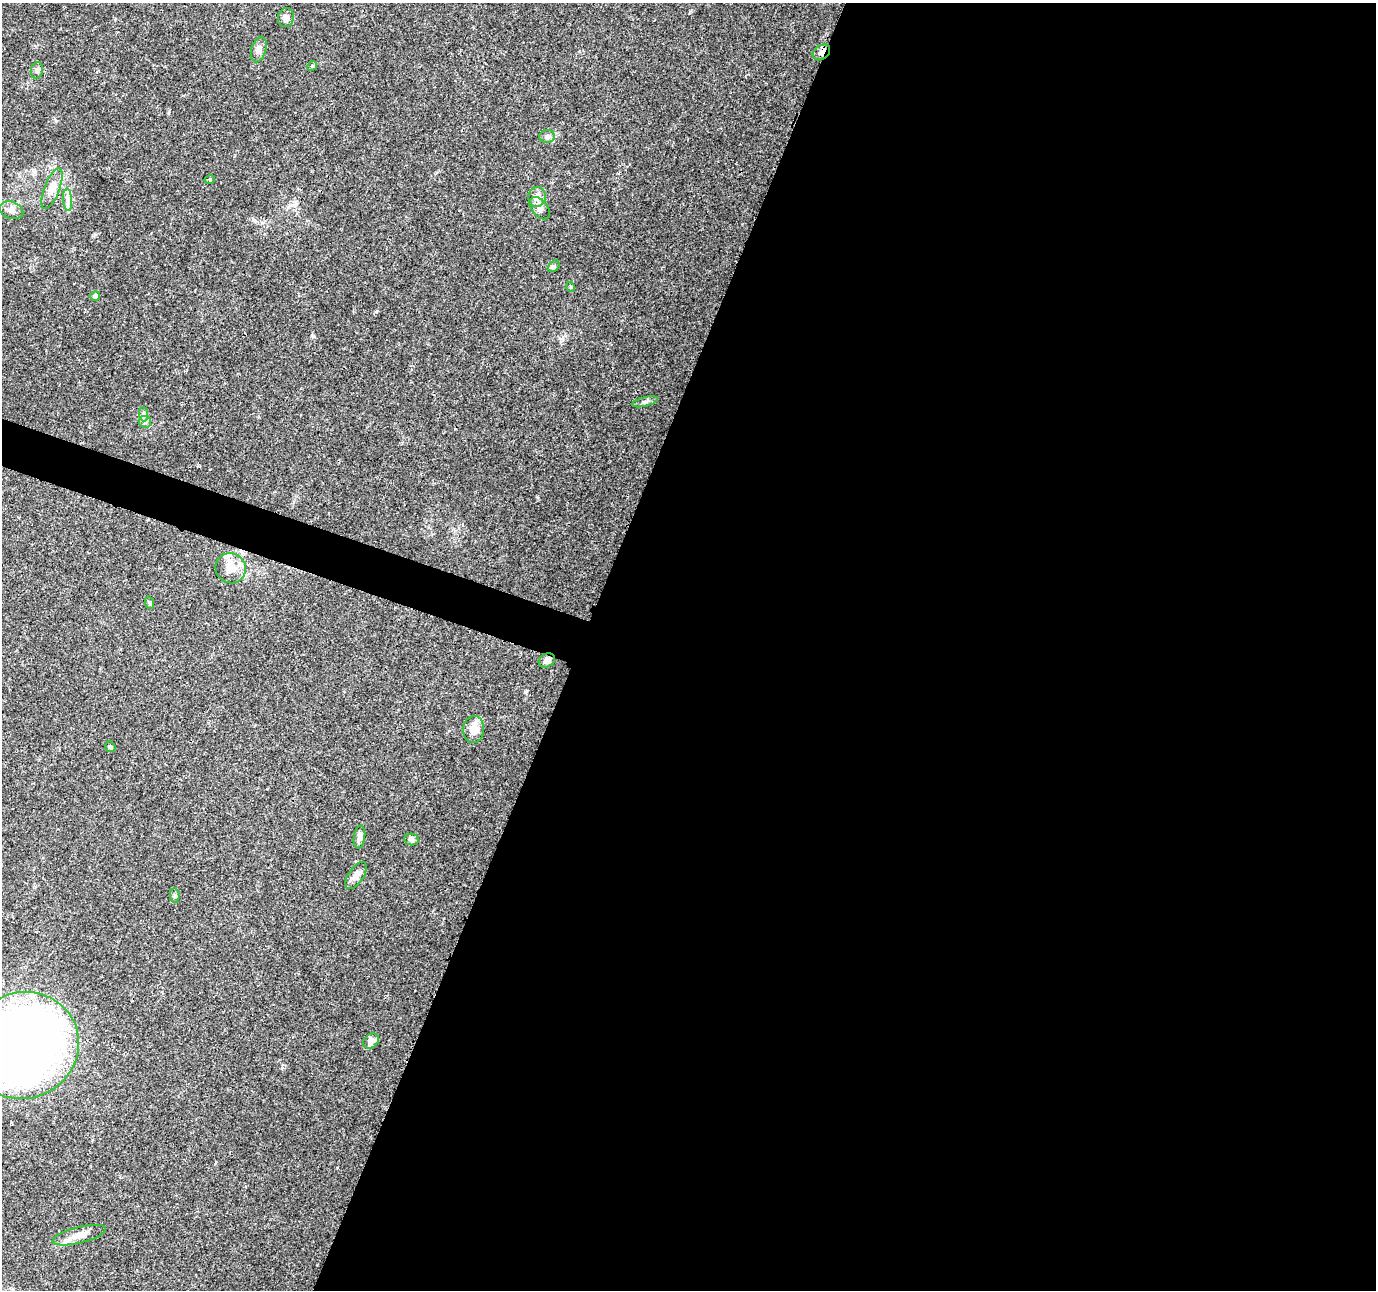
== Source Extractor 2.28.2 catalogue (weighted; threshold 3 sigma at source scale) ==
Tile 12 of 4 x 4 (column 4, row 3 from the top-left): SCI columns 4127-5500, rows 1505-2792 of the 5511 x 5649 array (HDU 1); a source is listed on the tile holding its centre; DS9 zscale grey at full resolution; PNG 1378 x 1292 px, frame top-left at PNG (2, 3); each listed source drawn as its Kron ellipse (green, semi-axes under 4 px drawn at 4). Shown black and unused: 60% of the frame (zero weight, under 3 of 4 exposures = <1% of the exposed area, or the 3 px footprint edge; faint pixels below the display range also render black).
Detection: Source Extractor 2.28.2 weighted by HDU 2 'WHT'; one run over the whole footprint, this tile lists its part. Background 0.0373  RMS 0.0036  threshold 0.0161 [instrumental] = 3 sigma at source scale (4.5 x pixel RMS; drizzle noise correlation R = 1.50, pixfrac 1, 0.0396/0.0396 arcsec/px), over >= 5 px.
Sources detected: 32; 2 inside a brighter listed object's ellipse — not listed separately; the other 30 listed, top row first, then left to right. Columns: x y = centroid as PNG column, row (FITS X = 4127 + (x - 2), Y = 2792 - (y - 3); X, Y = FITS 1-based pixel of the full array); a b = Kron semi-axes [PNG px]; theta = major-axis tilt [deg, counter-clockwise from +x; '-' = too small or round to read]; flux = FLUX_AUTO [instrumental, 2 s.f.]
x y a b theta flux
286 18 10 8 75 1.5
259 49 13 7 74 1.6
821 52 9 7 36 1.6
312 66 5 4 - 0.4
37 70 8 6 76 0.92
547 137 8 6 1 1.2
210 179 5 3 - 0.4
52 189 21 7 69 3.1
537 197 10 9 - 2.6
68 200 11 4 -86 1.5
540 208 13 8 -51 1.8
11 210 12 8 -19 1.8
554 266 6 5 - 0.6
571 287 5 3 - 0.33
95 296 5 4 - 1.6
645 402 13 4 14 1.1
144 414 7 4 -89 0.81
145 422 6 6 - 0.83
231 568 15 15 - 4.5
150 603 6 4 -71 0.46
547 660 8 6 29 2
474 729 13 10 87 3.6
110 747 6 4 -44 0.48
359 837 11 5 81 1.6
412 839 7 6 - 1
356 876 15 7 56 2.4
175 896 7 4 -83 0.59
371 1041 8 7 - 2.9
23 1045 56 53 22 370
79 1235 27 8 14 4.3
Overlapping masked pixels (flux is a lower limit): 2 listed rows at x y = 821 52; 547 660
Isophote crosses this tile's border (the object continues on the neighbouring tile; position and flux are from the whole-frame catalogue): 1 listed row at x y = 23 1045
Unlisted compact peaks at least as high as the median listed source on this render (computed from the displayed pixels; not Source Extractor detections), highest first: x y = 525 692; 537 497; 313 336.